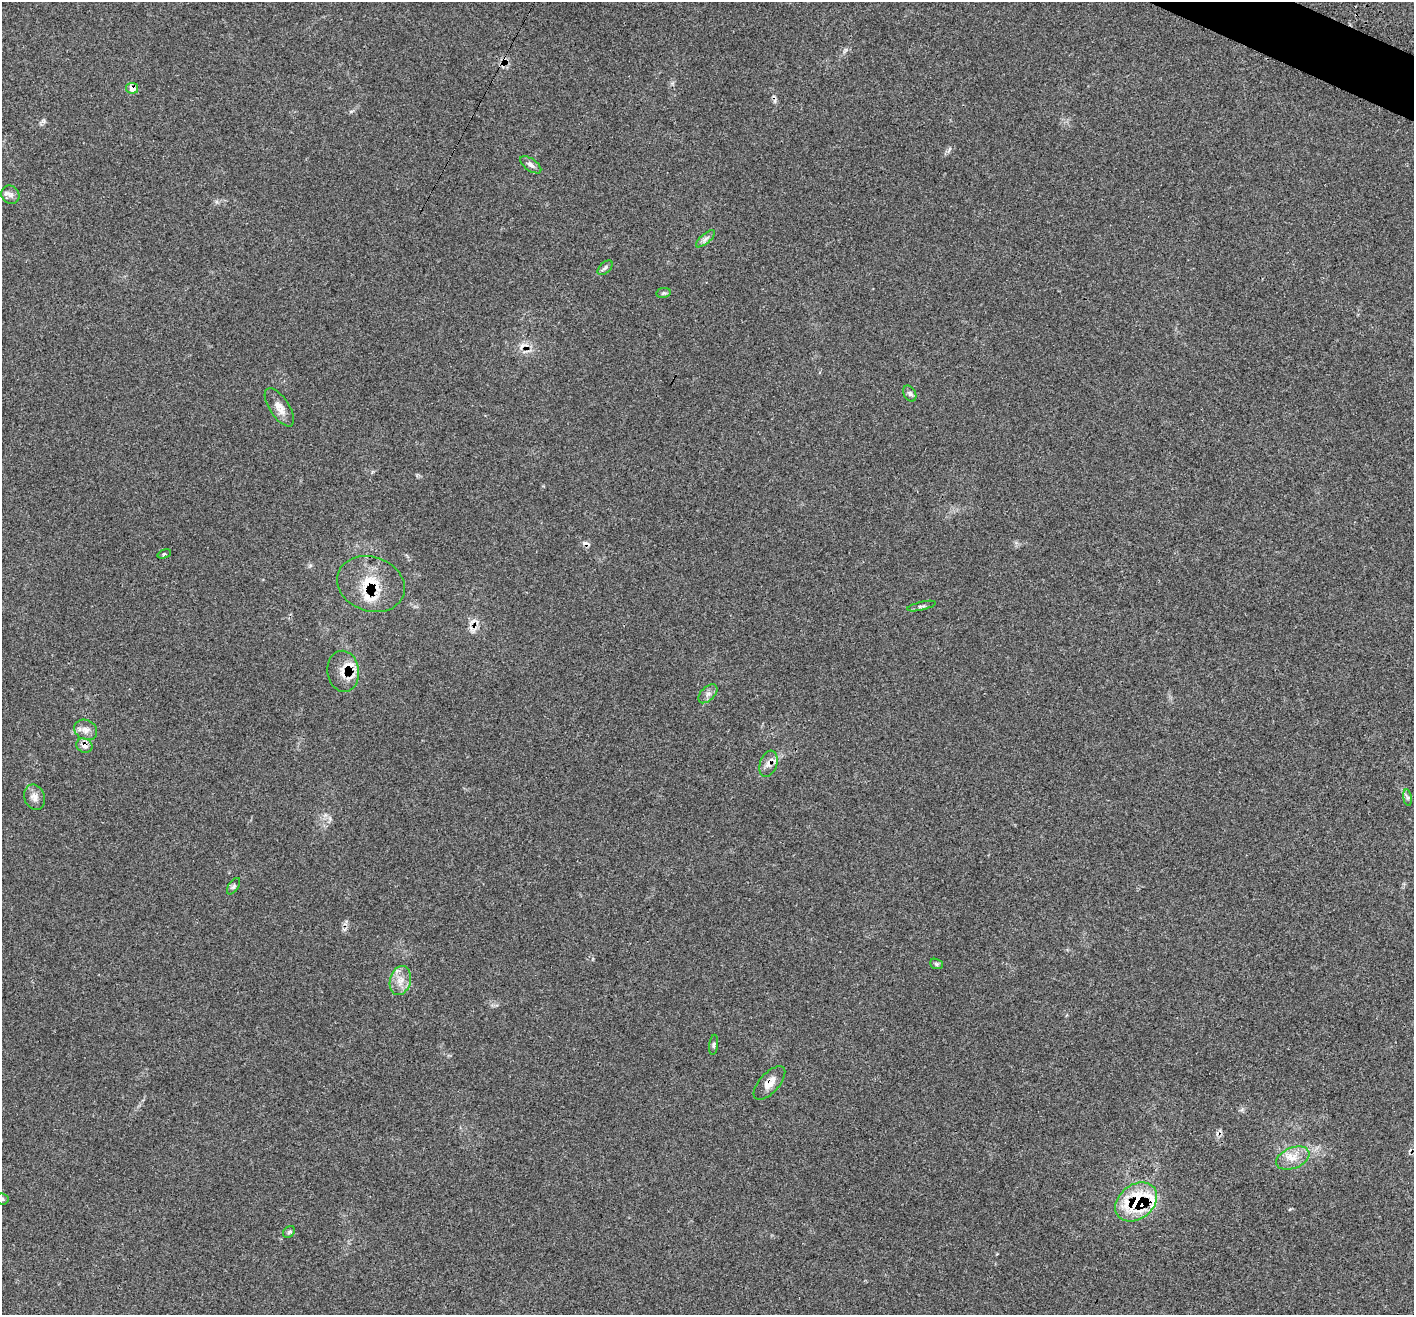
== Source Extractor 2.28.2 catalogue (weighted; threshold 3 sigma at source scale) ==
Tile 10 of 4 x 4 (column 2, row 3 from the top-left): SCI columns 1426-2837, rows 1596-2908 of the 5682 x 5704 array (HDU 1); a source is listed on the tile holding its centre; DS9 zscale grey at full resolution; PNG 1416 x 1317 px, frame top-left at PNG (2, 2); each listed source drawn as its Kron ellipse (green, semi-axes under 4 px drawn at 4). Shown black and unused: <1% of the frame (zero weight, under 3 of 4 exposures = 2% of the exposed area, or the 3 px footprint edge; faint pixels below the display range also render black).
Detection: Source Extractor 2.28.2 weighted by HDU 2 'WHT'; one run over the whole footprint, this tile lists its part. Background 0.0704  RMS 0.0054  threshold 0.0245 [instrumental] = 3 sigma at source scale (4.5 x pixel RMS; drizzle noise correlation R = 1.50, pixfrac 1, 0.05/0.05 arcsec/px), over >= 5 px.
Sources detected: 35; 4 cosmic-ray / hot-pixel residue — neither listed nor drawn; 4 inside a brighter listed object's ellipse — not listed separately; the other 27 listed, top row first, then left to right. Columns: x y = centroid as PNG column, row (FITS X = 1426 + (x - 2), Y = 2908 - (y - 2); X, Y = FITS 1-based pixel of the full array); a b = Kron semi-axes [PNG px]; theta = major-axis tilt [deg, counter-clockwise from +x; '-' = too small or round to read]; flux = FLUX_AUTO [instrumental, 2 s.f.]
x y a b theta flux
132 88 6 5 - 5.2
531 165 12 6 -35 2.1
10 195 9 8 - 2.6
705 239 12 5 40 1.9
605 268 9 5 44 1.2
663 293 7 5 10 0.89
910 394 8 6 -60 1.4
279 407 22 9 -57 5.1
164 554 7 4 18 0.74
371 584 35 27 -19 21
921 606 14 3 13 1.3
343 671 20 15 -82 8.5
708 694 11 6 45 2.2
86 730 12 9 -27 3.5
84 746 8 7 - 3.4
768 764 13 8 70 3.5
34 797 13 10 -69 3.5
1407 798 8 4 -81 1.1
234 886 9 5 56 1.1
936 964 6 5 - 0.83
400 980 15 10 75 5.7
714 1045 10 4 82 1.1
769 1083 21 10 48 5.2
1293 1158 17 10 22 6.5
2 1199 6 5 - 1
1136 1202 23 17 39 36
289 1232 6 5 - 0.96
Overlapping masked pixels (flux is a lower limit): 7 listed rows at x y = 132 88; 371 584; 343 671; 84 746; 768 764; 769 1083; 1136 1202
Isophote crosses this tile's border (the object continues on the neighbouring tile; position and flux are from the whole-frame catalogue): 1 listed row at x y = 2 1199